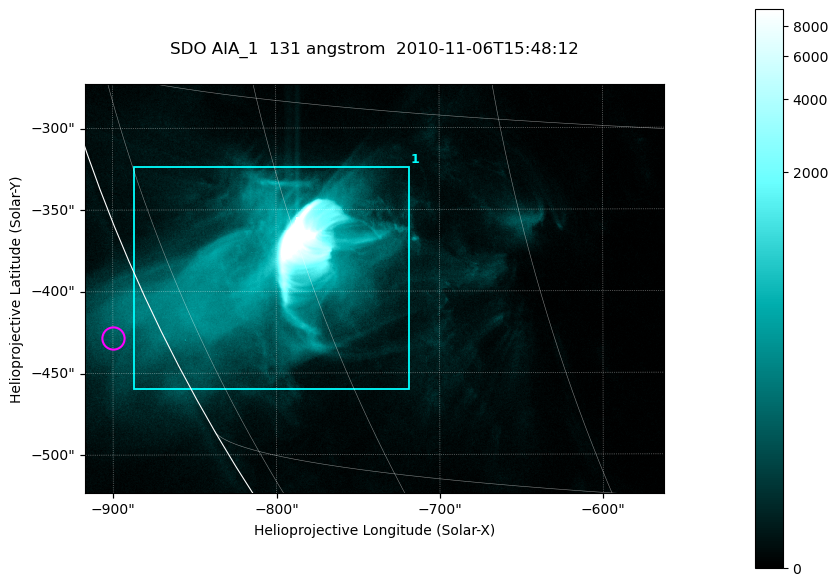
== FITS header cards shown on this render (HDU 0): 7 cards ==
TELESCOP= 'SDO     '           /
INSTRUME= 'AIA_1   '           /
WAVELNTH=                  131 /
WAVEUNIT= 'angstrom'           /
DATE-OBS= '2010-11-06T15:48:12.58' /
CTYPE1  = 'HPLN-TAN'           /
CTYPE2  = 'HPLT-TAN'           /

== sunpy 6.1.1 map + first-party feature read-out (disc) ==
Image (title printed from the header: SDO AIA_1  131 angstrom  2010-11-06T15:48:12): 590 x 417 px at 0.601 arcsec/px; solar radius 968 arcsec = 1612 px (partial field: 2.7% of the solar disc is inside the frame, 89% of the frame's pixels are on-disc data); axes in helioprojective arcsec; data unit not stated in the header (colour bar unlabelled)
Pointing: header CRPIX1/2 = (2045.07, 2040.72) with CRVAL1/2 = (0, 0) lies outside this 590 x 417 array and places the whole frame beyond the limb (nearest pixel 1.35 R_sun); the SolarSoft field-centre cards XCEN/YCEN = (-739.6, -398.4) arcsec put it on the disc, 767 arcsec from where CRPIX/CRVAL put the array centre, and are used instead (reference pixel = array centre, CRVAL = XCEN/YCEN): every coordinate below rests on XCEN/YCEN
Orientation: roll -0.139 deg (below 1 deg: not rotated)
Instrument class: DISC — disc imager (sunpy class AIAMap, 131 A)
Bright regions (active regions / flare kernels): reference = the on-disc median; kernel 5 px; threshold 5 sigma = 103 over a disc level ~18.9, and >= 1.15x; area >= 246 px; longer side >= 5 px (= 3 arcsec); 1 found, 1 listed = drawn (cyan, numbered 1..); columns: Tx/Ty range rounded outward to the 2 arcsec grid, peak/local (2 s.f.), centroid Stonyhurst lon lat
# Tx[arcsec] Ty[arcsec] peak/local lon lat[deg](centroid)
1 -888..-718 -460..-324 866 -63 -22
Off-limb structures (1.02-1.3 R_sun): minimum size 123 px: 1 found; the strongest spans PA ~115..120 deg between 1.02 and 1.06 R_sun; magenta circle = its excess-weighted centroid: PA ~115 deg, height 1.03 R_sun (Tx ~-900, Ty ~-428 arcsec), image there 2.7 x the reference